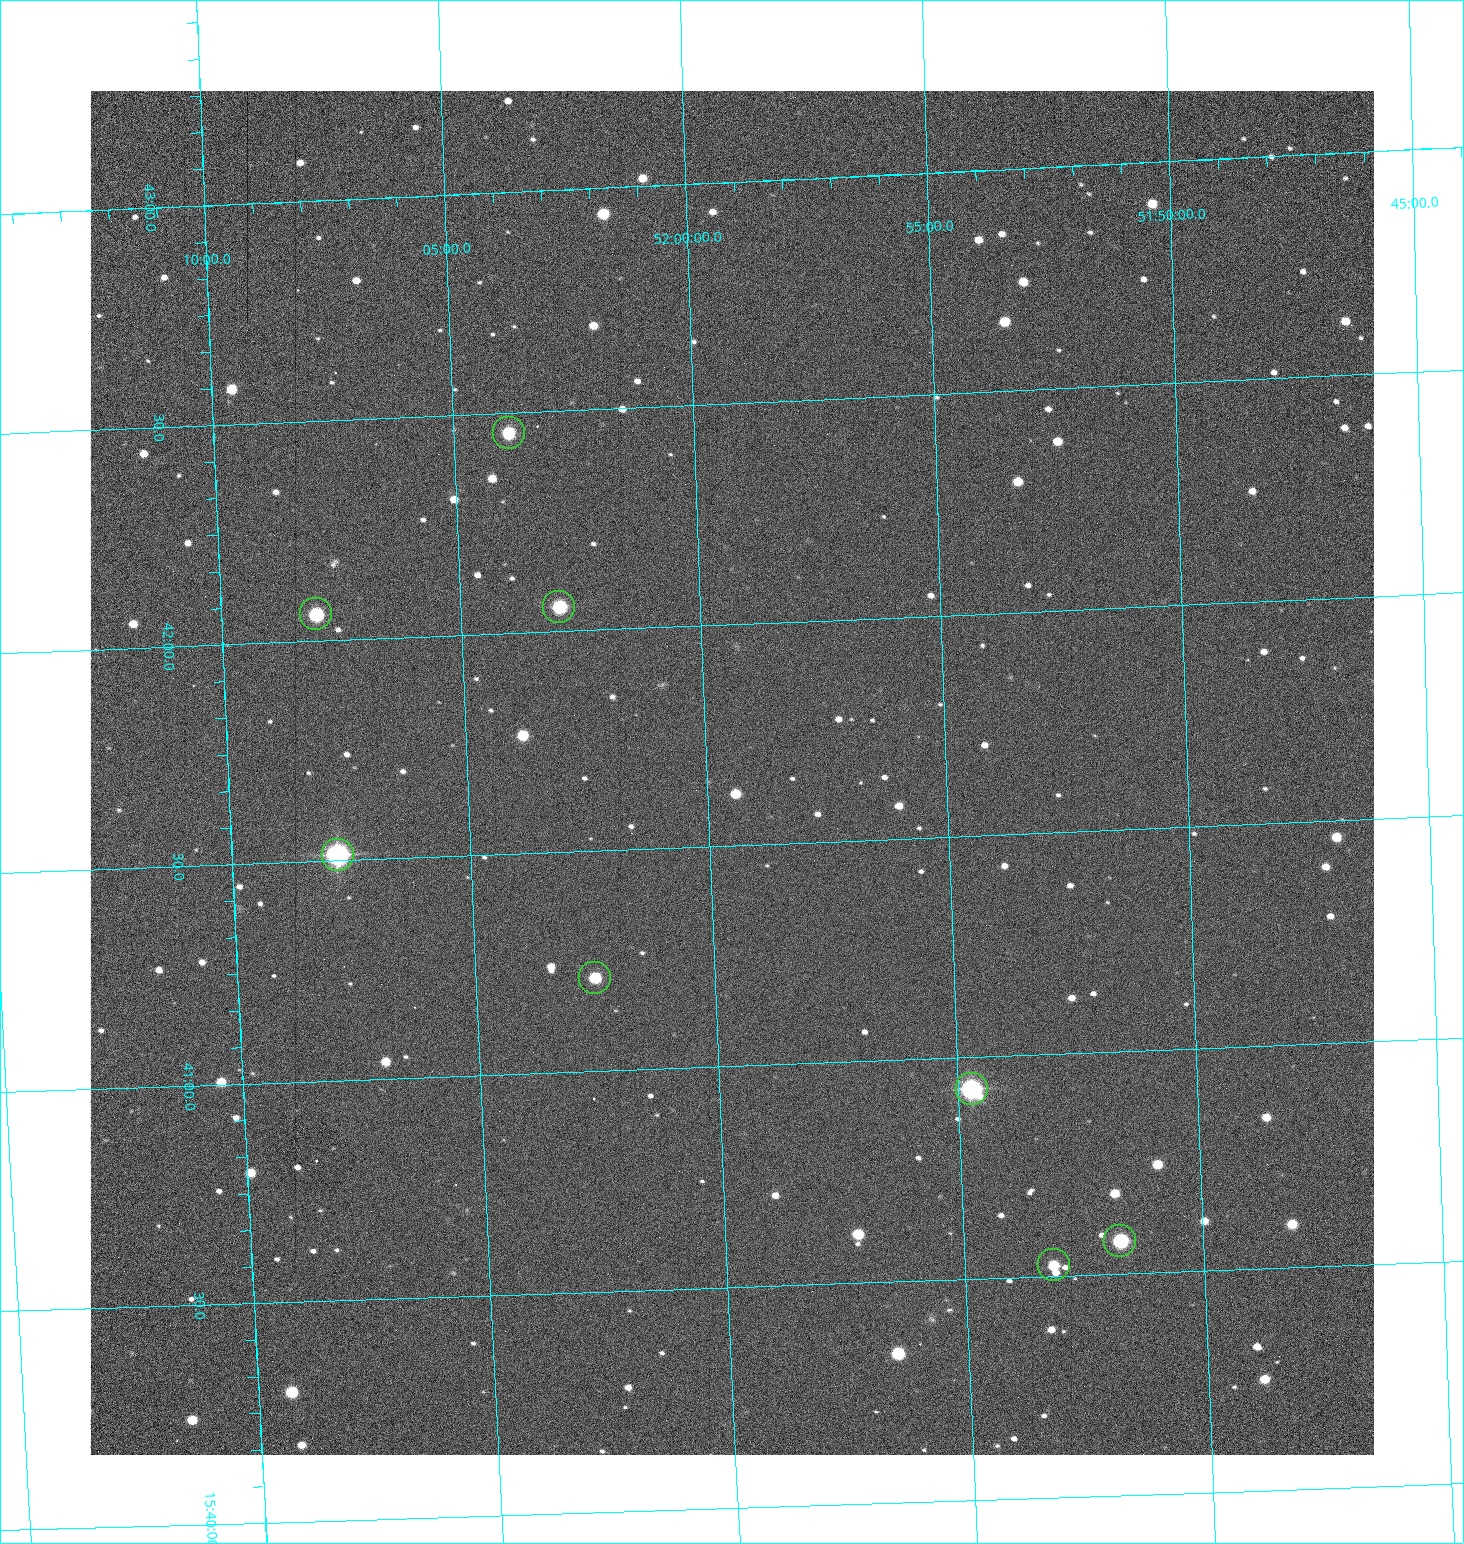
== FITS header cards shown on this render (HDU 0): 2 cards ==
NAXIS1  =                 1284 /fastest changing axis
NAXIS2  =                 1364 /next to fastest changing axis

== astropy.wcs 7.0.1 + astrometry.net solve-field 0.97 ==
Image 1284 x 1364 px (HDU 0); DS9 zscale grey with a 90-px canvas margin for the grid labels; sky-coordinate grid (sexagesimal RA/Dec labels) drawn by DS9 from the SOLVED WCS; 8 Tycho-2 reference stars matched to detected sources circled (green)
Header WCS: RA---TAN/DEC--TAN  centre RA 15:41:40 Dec +51:59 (235.42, +51.99 deg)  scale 1.26 arcsec/px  FOV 26.9' x 28.5'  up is +92 deg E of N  parity flipped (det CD > 0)
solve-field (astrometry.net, Tycho-2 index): VERIFIED the header's WCS against the Tycho-2 star catalogue (8 matches, 0 conflicts) and refined it, rather than solving blind
Solved WCS: RA---TAN-SIP/DEC--TAN-SIP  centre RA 15:41:40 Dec +51:59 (235.42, +51.99 deg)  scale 1.25 arcsec/px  FOV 26.8' x 28.5'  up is +92 deg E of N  parity flipped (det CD > 0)
The solver's refit moves the header's centre by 0.63 arcsec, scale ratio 0.9975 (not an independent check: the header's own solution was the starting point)
Tycho-2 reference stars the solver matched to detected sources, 8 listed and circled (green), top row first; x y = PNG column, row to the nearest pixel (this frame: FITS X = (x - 91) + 1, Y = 1364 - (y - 91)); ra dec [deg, ICRS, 3 dp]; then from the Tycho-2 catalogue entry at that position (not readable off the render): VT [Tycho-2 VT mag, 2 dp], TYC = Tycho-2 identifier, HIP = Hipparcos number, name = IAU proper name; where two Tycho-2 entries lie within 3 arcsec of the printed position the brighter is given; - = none
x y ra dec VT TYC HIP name
510 433 235.614 +52.064 11.61 3489-1132-1 - -
560 607 235.514 +52.049 11.19 3489-1407-1 - -
317 614 235.515 +52.133 11.12 3489-1380-1 - -
339 855 235.378 +52.130 9.31 3489-1322-1 76850 -
596 978 235.303 +52.042 11.52 3489-958-1 - -
973 1089 235.232 +51.912 9.59 3489-824-1 - -
1121 1241 235.143 +51.862 10.97 3489-1016-1 - -
1055 1265 235.131 +51.886 12.29 3489-908-1 - -